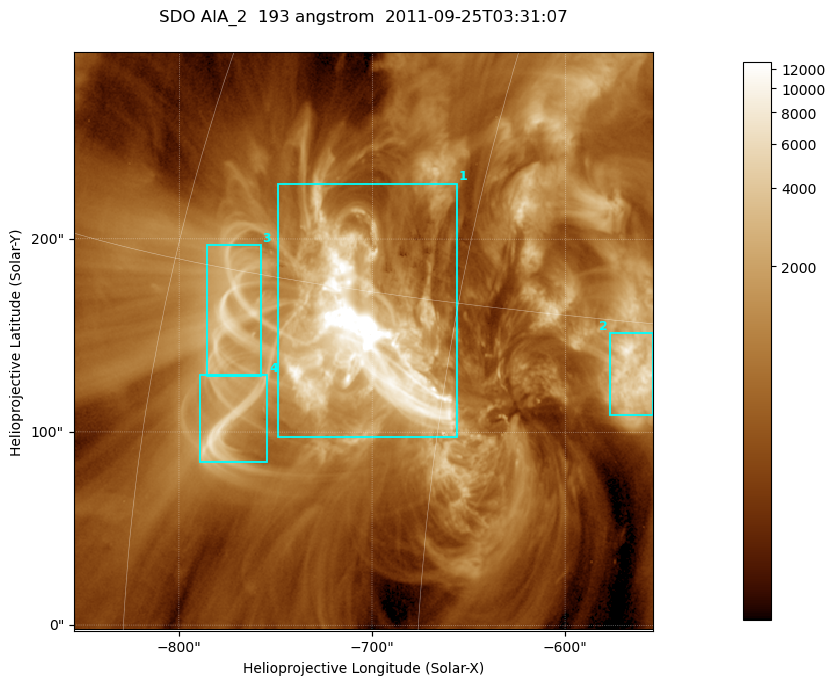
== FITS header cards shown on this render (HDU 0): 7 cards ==
TELESCOP= 'SDO     '           /
INSTRUME= 'AIA_2   '           /
WAVELNTH=                  193 /
WAVEUNIT= 'angstrom'           /
DATE-OBS= '2011-09-25T03:31:07.84' /
CTYPE1  = 'HPLN-TAN'           /
CTYPE2  = 'HPLT-TAN'           /

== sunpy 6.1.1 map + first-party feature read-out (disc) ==
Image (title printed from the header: SDO AIA_2  193 angstrom  2011-09-25T03:31:07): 499 x 499 px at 0.601 arcsec/px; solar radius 957 arcsec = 1592 px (partial field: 3.1% of the solar disc is inside the frame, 100% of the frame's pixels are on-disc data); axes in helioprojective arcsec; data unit not stated in the header (colour bar unlabelled)
Orientation: roll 0.0579 deg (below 1 deg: not rotated)
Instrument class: DISC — disc imager (sunpy class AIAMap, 193 A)
Bright regions (active regions / flare kernels): reference = the on-disc median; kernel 5 px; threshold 5 sigma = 2208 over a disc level ~661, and >= 1.15x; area >= 249 px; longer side >= 6 px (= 3.6 arcsec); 4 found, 4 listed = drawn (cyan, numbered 1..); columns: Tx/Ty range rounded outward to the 2 arcsec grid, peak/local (2 s.f.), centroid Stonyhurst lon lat
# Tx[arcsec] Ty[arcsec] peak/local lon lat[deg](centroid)
1 -750..-656 96..230 97 -49 +13
2 -578..-554 108..152 12 -37 +13
3 -786..-758 128..198 9.5 -56 +14
4 -790..-754 84..130 10 -55 +10